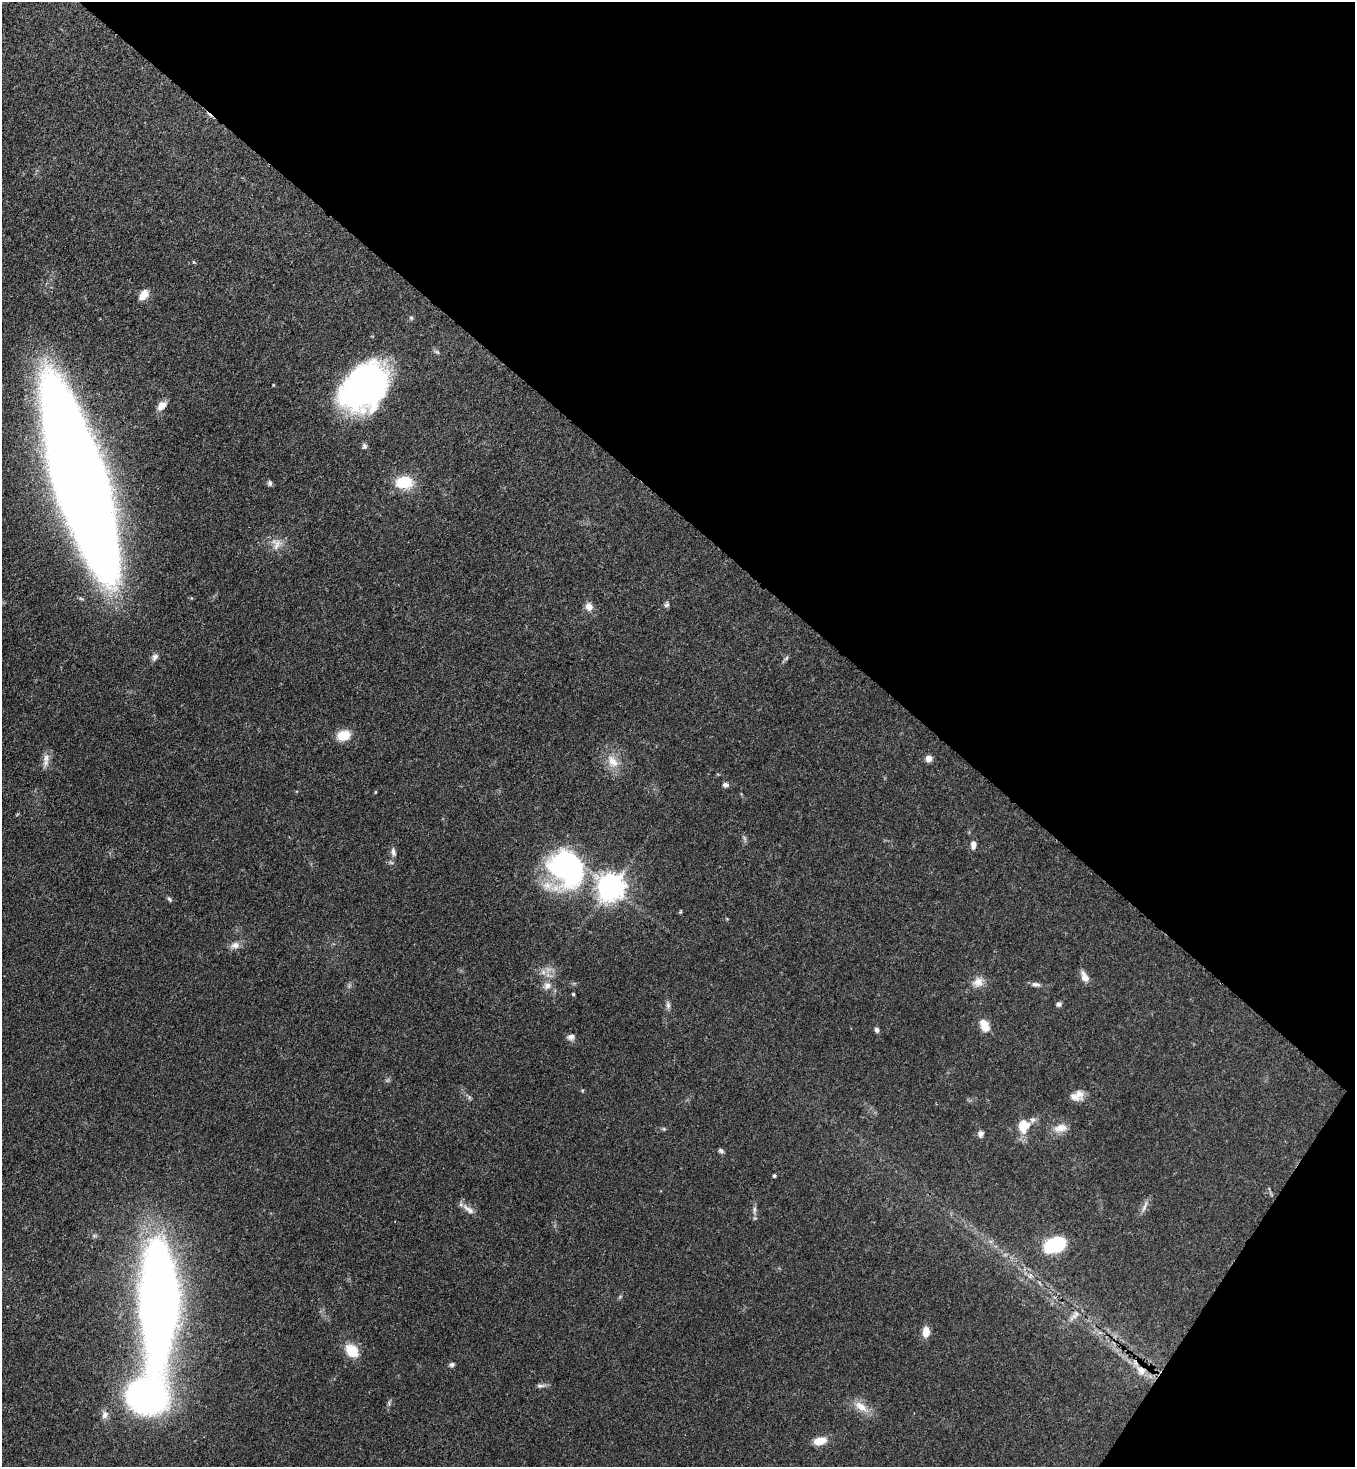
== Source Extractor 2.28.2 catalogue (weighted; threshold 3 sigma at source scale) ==
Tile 8 of 4 x 4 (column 4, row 2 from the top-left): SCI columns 4285-5637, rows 2989-4453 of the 6001 x 5979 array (HDU 1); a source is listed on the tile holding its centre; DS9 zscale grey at full resolution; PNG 1357 x 1469 px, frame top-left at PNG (2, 2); no overlay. Shown black and unused: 38% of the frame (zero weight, under 3 of 4 exposures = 7% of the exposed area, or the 3 px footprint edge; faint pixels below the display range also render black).
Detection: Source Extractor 2.28.2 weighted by HDU 2 'WHT'; one run over the whole footprint, this tile lists its part. Background 0.0827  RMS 0.0039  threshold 0.0174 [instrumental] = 3 sigma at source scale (4.5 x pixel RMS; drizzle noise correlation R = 1.50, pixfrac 1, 0.05/0.05 arcsec/px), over >= 5 px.
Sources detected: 64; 1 too faint to see at this stretch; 1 cosmic-ray / hot-pixel residue — not listed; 2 inside a brighter listed object's ellipse — not listed separately; the other 60 listed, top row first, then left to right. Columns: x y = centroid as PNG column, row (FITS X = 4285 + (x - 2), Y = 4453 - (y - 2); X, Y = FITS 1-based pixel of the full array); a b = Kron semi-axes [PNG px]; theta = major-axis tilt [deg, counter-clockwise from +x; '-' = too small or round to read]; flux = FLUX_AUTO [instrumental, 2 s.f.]
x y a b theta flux
143 295 14 9 54 3.6
411 318 6 5 - 0.64
364 387 49 35 45 110
162 406 13 7 45 3.3
364 446 7 6 - 1.1
79 481 131 29 -73 1800
404 482 20 14 3 12
270 483 7 5 -76 0.94
277 545 18 9 60 3.4
667 605 8 6 63 0.97
589 606 10 9 - 2.6
155 657 11 7 52 1.5
786 658 7 4 70 0.64
344 735 15 11 12 6.9
46 758 13 8 -88 2.7
928 759 8 7 - 2
613 761 20 13 -56 6.1
725 785 7 6 - 1.2
375 792 5 3 - 0.32
973 845 9 6 88 2.5
393 852 11 7 -78 1.7
566 869 44 39 -52 70
611 887 9 8 - 480
170 899 8 5 -43 0.75
680 912 5 4 - 0.44
235 945 13 9 18 2.5
543 972 8 6 48 1.5
1084 977 14 7 -63 2.9
978 982 15 13 30 3.8
1036 984 13 6 -9 1.5
547 986 11 9 19 2.5
573 994 3 3 - 0.56
1059 1004 6 5 - 1.1
668 1005 11 6 -79 1.3
984 1026 13 8 -67 5.9
877 1030 6 5 - 1.1
571 1037 10 8 2 1.6
1079 1094 13 12 - 3.2
469 1097 7 4 -72 0.65
1024 1126 19 16 70 7.9
1060 1128 19 11 12 4.5
664 1129 6 4 -18 0.53
981 1134 8 7 - 1.5
721 1151 7 5 -39 0.91
774 1176 4 4 - 0.66
1145 1206 20 5 67 1.8
468 1209 21 7 -37 2.7
754 1210 9 5 87 1.2
1055 1245 21 14 21 24
159 1301 85 24 90 540
1074 1316 19 7 41 2.7
926 1332 11 7 89 4.3
352 1351 13 10 -48 10
452 1365 7 5 15 0.94
1141 1371 17 12 -47 5
541 1386 13 5 6 1.3
147 1397 28 25 -6 150
861 1407 22 11 -33 5.3
105 1415 11 9 85 2.2
820 1441 13 8 13 5.7
Overlapping masked pixels (flux is a lower limit): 3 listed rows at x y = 364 387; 79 481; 1141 1371